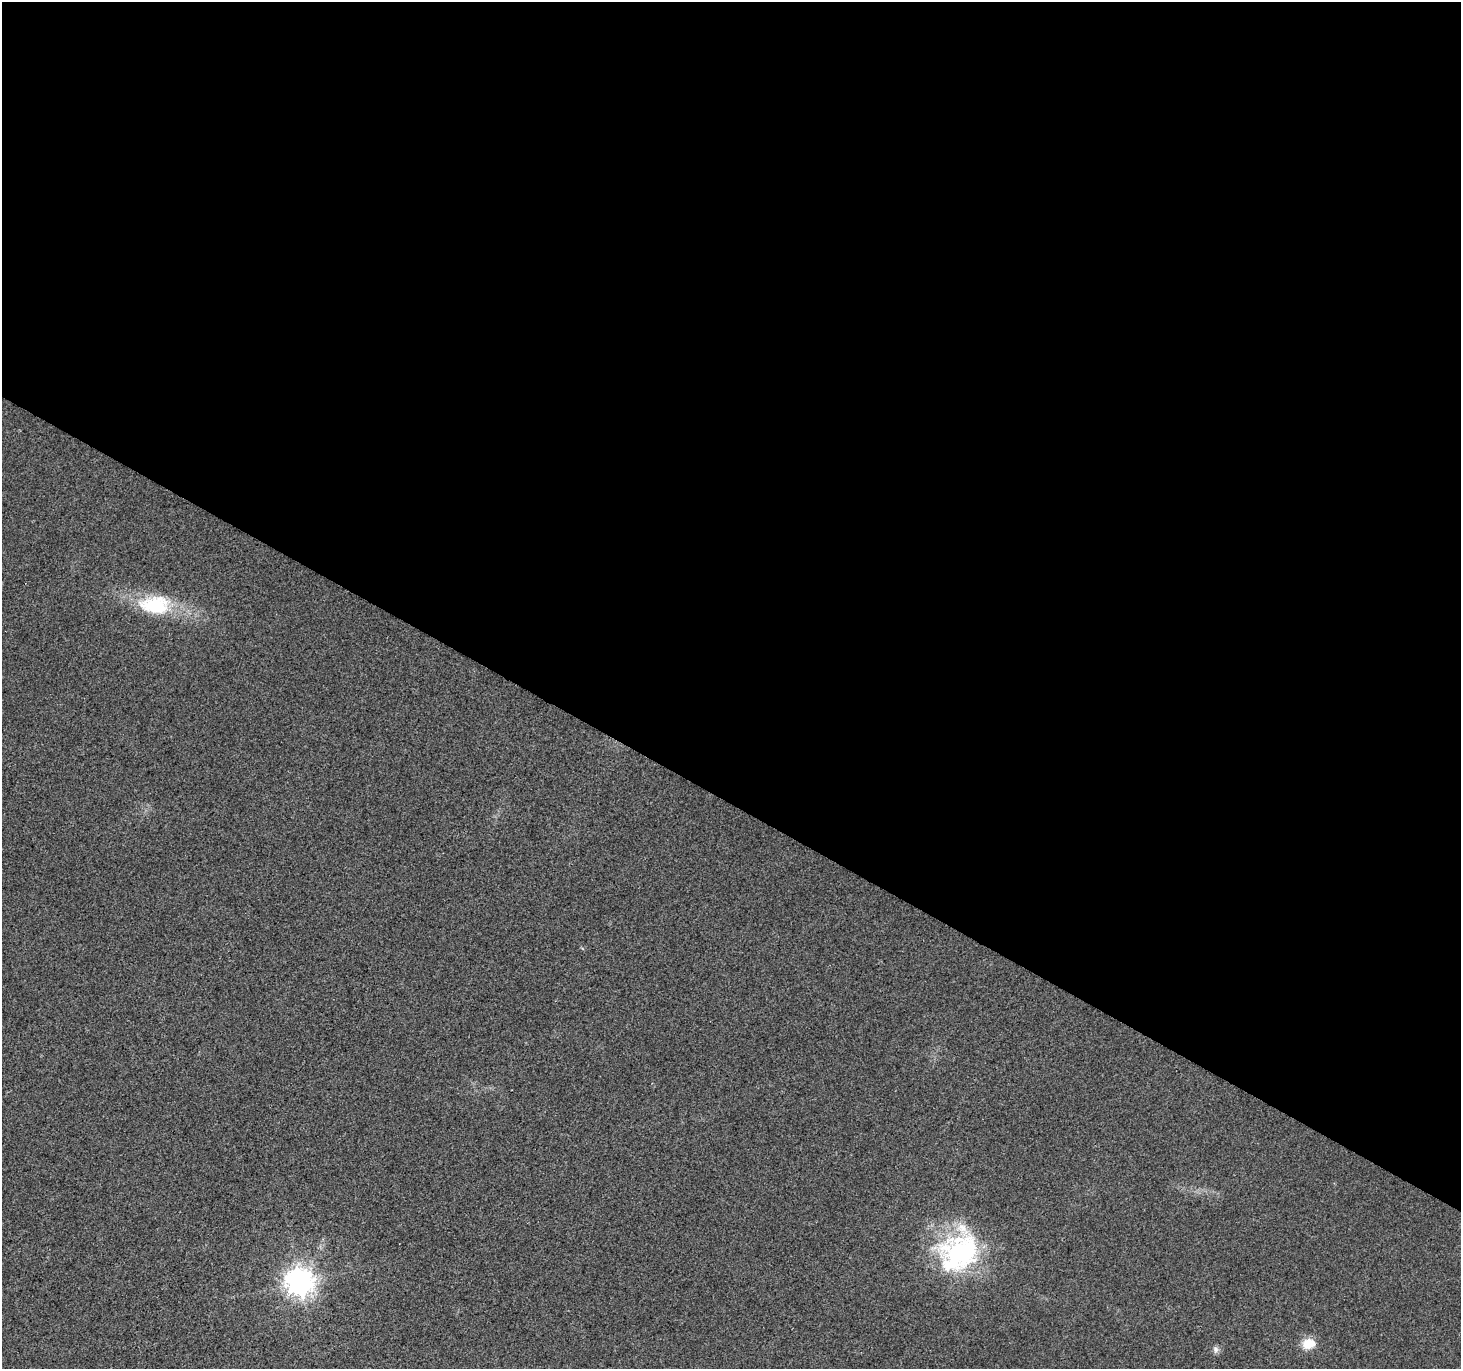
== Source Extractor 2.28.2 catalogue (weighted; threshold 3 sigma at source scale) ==
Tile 3 of 4 x 4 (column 3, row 1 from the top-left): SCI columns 2922-4380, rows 4360-5726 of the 5838 x 5918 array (HDU 1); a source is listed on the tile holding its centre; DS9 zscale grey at full resolution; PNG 1463 x 1371 px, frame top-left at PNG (2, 2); no overlay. Shown black and unused: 59% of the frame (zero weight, under 2 of 3 exposures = <1% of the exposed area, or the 3 px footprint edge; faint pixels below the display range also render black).
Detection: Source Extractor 2.28.2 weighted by HDU 2 'WHT'; one run over the whole footprint, this tile lists its part. Background 0.023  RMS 0.0079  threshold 0.0354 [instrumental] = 3 sigma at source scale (4.5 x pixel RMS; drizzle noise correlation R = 1.50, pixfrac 1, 0.0396/0.0396 arcsec/px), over >= 5 px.
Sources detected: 5; all 5 listed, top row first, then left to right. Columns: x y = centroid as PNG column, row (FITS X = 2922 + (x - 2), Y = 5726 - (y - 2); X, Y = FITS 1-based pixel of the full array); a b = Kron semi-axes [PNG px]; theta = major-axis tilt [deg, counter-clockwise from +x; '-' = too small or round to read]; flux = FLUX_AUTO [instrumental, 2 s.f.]
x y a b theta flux
155 605 39 22 -2 51
958 1253 54 44 31 120
300 1282 9 9 - 930
1309 1344 16 12 14 13
1215 1349 10 7 -80 2.8